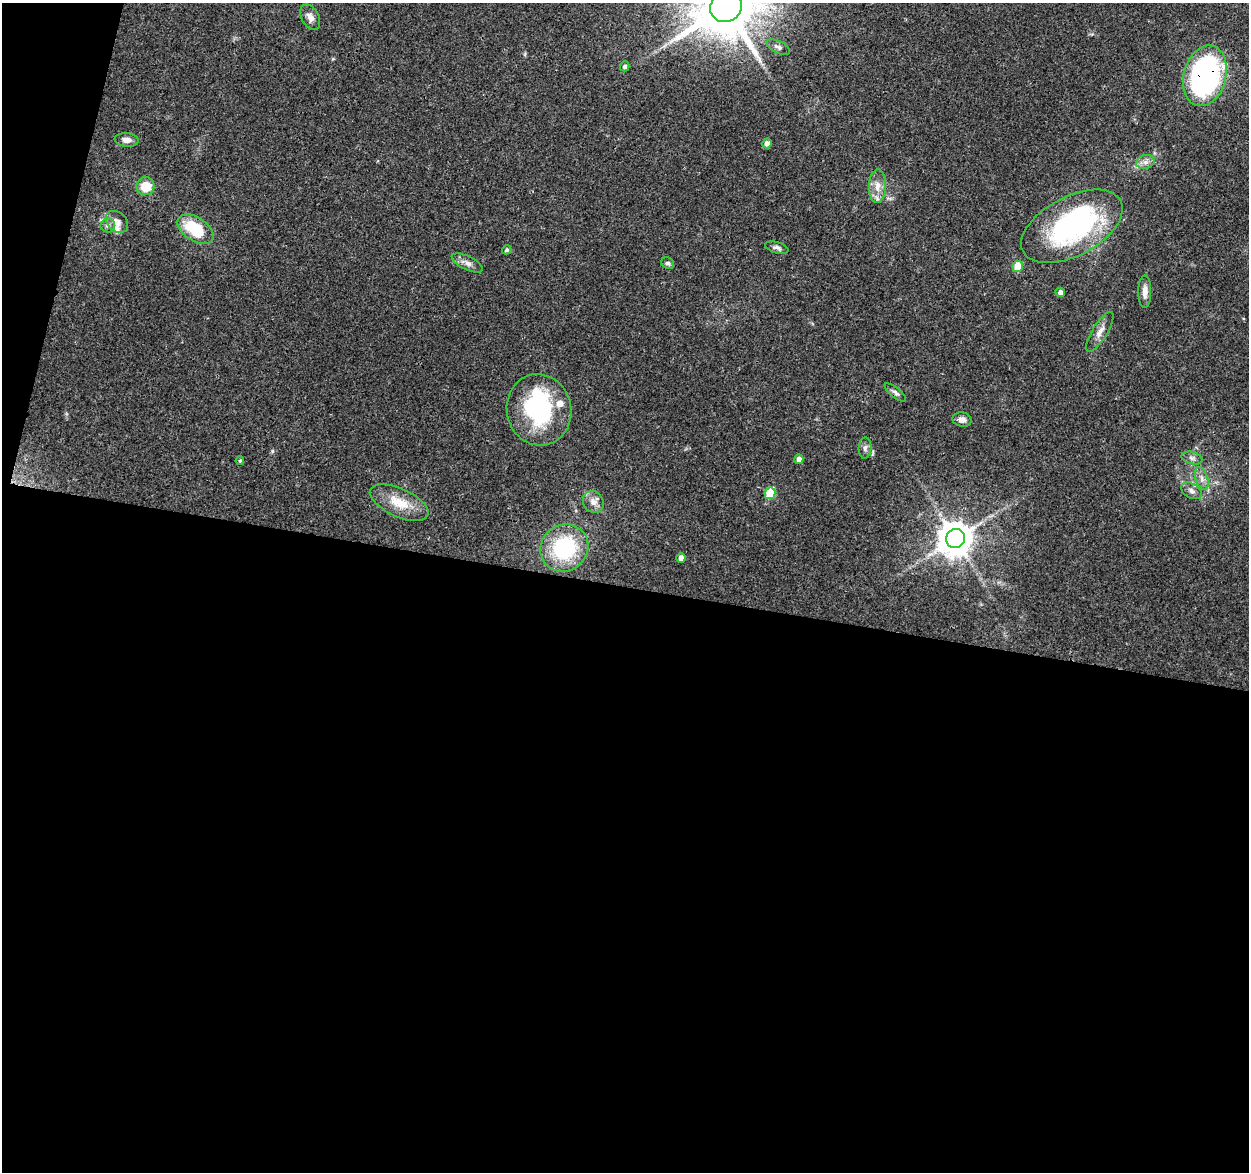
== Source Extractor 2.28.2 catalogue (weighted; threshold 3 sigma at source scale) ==
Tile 13 of 4 x 4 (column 1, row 4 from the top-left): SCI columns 18-1264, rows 241-1410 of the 5014 x 5210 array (HDU 1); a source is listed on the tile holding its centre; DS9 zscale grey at full resolution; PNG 1251 x 1174 px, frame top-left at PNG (2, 3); each listed source drawn as its Kron ellipse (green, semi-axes under 4 px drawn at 4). Shown black and unused: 52% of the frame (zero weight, under 3 of 4 exposures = <1% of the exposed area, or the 3 px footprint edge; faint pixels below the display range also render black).
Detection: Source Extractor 2.28.2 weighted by HDU 2 'WHT'; one run over the whole footprint, this tile lists its part. Background 0.0369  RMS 0.0034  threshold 0.0152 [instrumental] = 3 sigma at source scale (4.5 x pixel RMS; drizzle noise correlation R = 1.50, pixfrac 1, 0.0396/0.0396 arcsec/px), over >= 5 px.
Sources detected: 42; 2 inside a brighter object's white glare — neither listed nor drawn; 3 inside a brighter listed object's ellipse — not listed separately; the other 37 listed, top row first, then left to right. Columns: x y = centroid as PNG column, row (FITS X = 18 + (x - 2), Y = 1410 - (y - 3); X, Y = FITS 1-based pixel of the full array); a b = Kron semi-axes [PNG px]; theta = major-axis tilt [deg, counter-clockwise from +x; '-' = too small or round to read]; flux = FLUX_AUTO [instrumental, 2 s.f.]
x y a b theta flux
726 7 16 14 37 2700
310 17 14 8 -62 2.2
778 47 12 6 -26 1.3
625 66 5 4 - 0.92
1205 76 31 21 75 91
127 140 12 6 -5 1.9
767 143 5 4 - 2
1145 162 9 7 14 1.6
145 186 9 9 - 7.3
877 186 17 8 88 3.6
117 222 13 9 -41 2
108 225 7 7 - 1.3
1072 226 55 29 28 69
196 229 20 11 -34 16
777 248 12 5 -16 1.1
507 250 4 4 - 0.69
467 263 17 7 -26 2.1
668 263 7 5 -29 0.71
1018 267 5 5 - 9.8
1145 291 16 6 89 2.4
1060 292 5 4 - 1.5
1100 332 23 7 58 2.8
895 393 13 5 -39 1.1
539 410 36 32 -78 39
962 420 9 7 -11 1.7
865 448 10 6 88 1.2
1192 458 10 6 -15 1.2
799 459 5 4 - 1.8
240 461 4 3 - 0.4
1202 478 12 6 -73 1.8
1191 491 11 7 -31 1.5
770 493 6 5 - 16
593 502 11 10 - 2.3
399 503 31 14 -25 8.4
955 538 10 9 - 770
564 548 25 23 42 28
681 558 5 4 - 1.9
Overlapping masked pixels (flux is a lower limit): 1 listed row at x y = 1205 76
Isophote crosses this tile's border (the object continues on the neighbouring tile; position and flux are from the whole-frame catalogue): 1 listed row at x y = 726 7